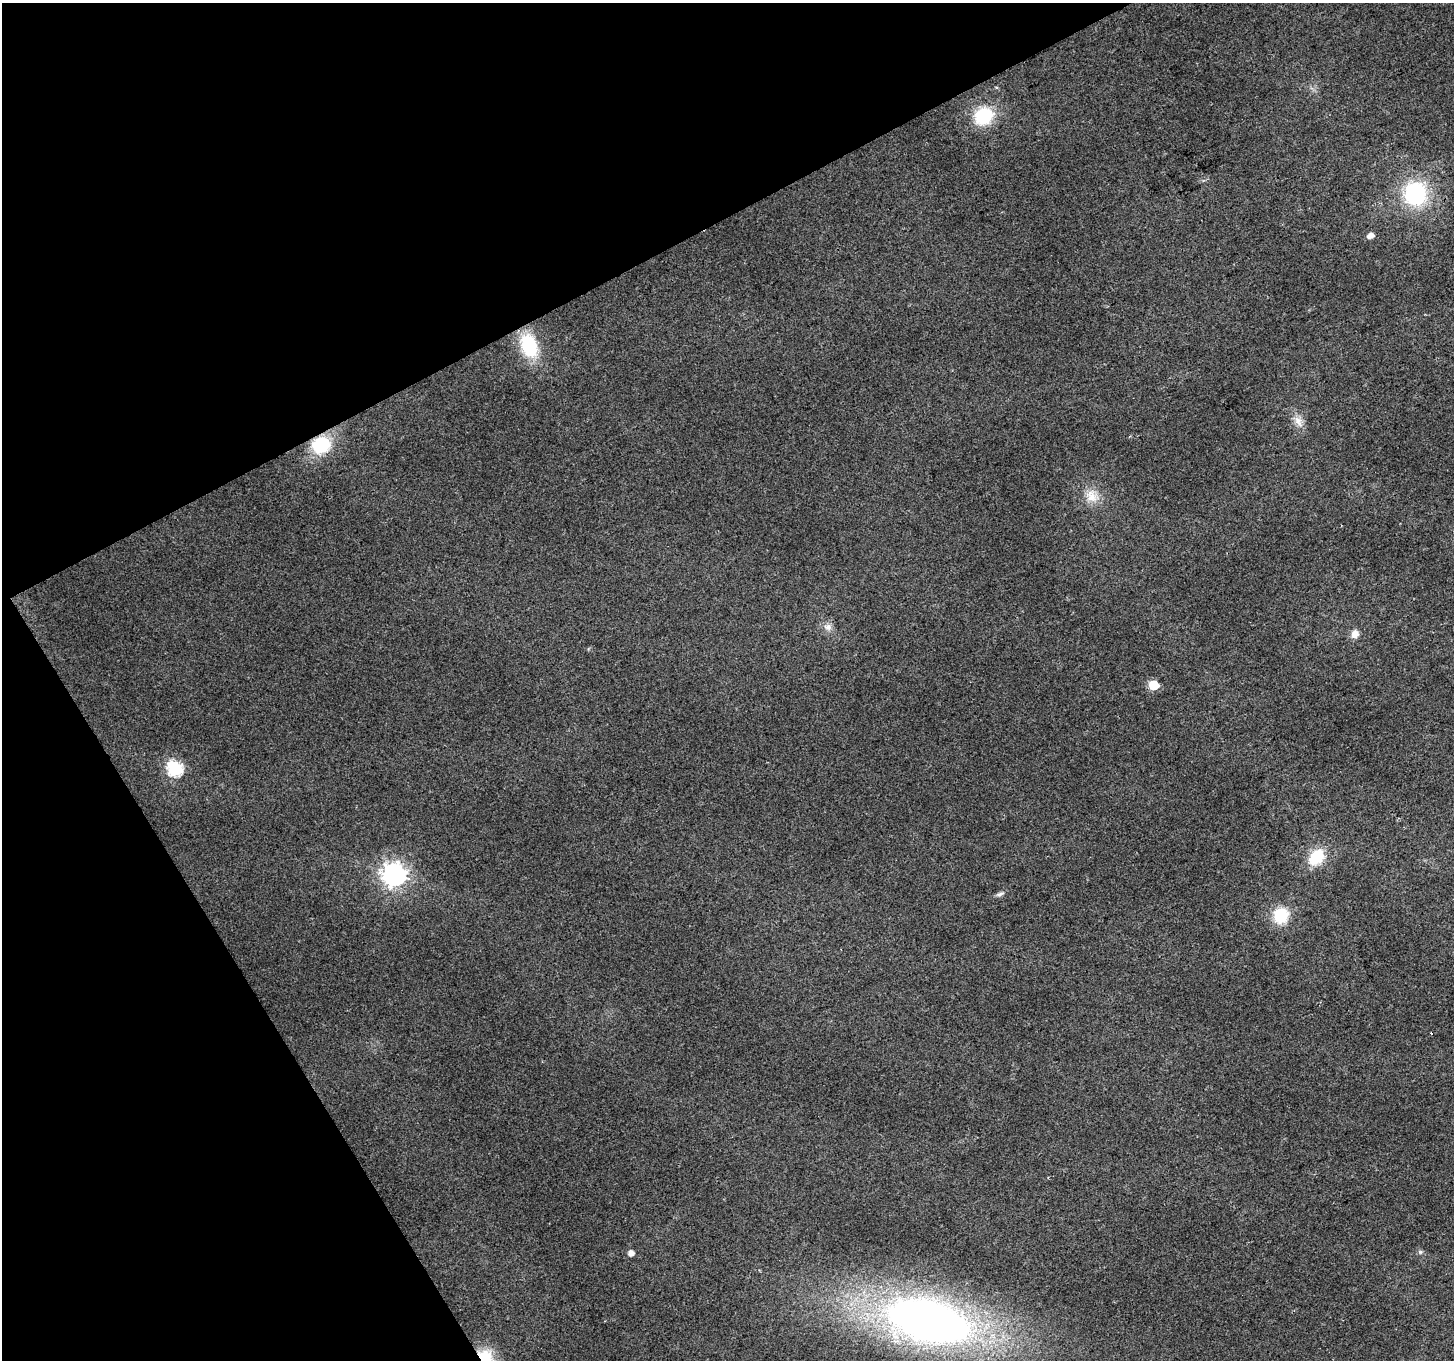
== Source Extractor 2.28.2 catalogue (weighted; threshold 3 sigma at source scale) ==
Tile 5 of 4 x 4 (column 1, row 2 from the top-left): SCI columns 3-1454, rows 2881-4238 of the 5811 x 5702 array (HDU 1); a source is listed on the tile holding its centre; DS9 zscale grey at full resolution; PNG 1456 x 1362 px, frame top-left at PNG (2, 3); no overlay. Shown black and unused: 27% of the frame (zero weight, under 2 of 3 exposures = <1% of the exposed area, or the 3 px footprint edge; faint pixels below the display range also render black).
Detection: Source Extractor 2.28.2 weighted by HDU 2 'WHT'; one run over the whole footprint, this tile lists its part. Background 0.0455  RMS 0.0072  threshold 0.0324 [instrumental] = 3 sigma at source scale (4.5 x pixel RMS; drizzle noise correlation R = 1.50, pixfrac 1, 0.0396/0.0396 arcsec/px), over >= 5 px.
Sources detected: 20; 1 cosmic-ray / hot-pixel residue — not listed; the other 19 listed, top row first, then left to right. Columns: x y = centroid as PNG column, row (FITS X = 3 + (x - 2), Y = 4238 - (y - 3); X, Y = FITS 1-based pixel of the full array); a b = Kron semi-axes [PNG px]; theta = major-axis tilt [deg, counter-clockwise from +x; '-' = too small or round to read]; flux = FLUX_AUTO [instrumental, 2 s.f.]
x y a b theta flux
983 116 21 18 31 36
1415 194 23 22 - 70
1370 236 6 5 - 5.1
529 346 29 19 -70 40
1298 421 17 9 -59 6.7
321 445 21 19 16 33
1091 496 20 16 -54 12
828 627 12 10 -10 4.4
1355 634 9 8 - 5.4
1154 685 6 6 - 31
175 768 7 7 - 120
1316 857 18 13 47 26
394 874 9 8 - 540
1000 894 12 4 19 2.1
1281 915 18 16 56 23
1420 1252 6 5 - 1.3
631 1253 5 5 - 4
929 1321 73 35 -14 590
486 1358 24 15 -62 28
Overlapping masked pixels (flux is a lower limit): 2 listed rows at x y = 321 445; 486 1358
Isophote crosses this tile's border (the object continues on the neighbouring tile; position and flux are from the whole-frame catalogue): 1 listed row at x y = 486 1358